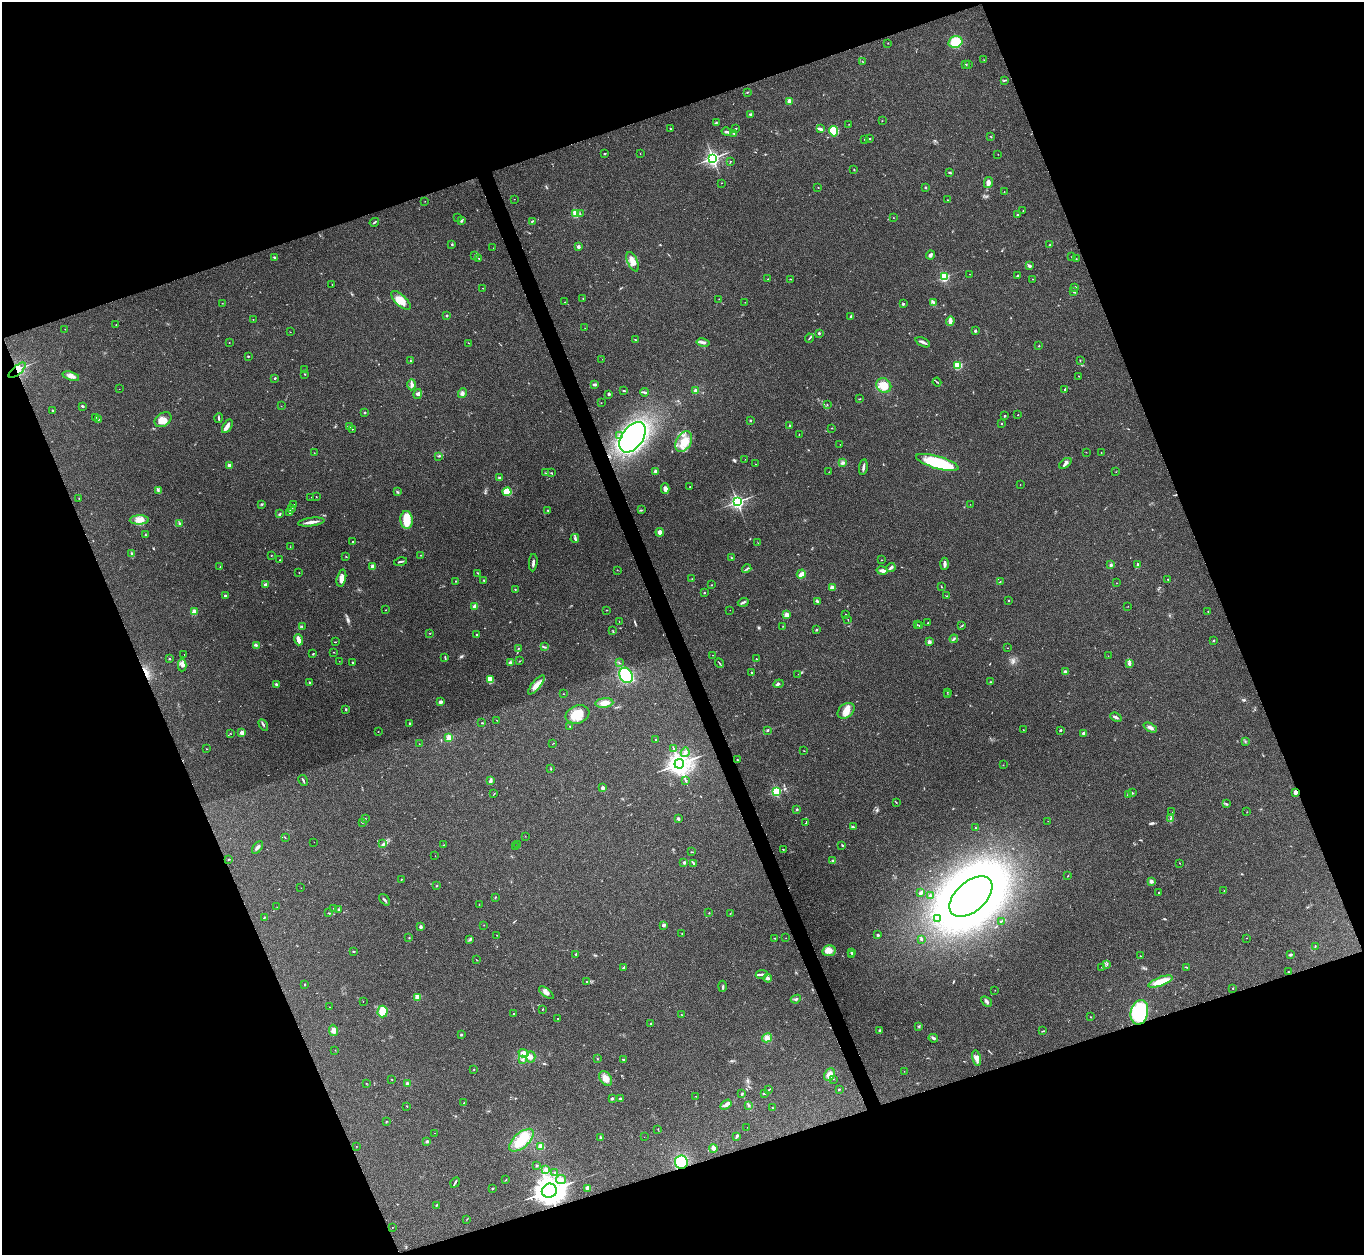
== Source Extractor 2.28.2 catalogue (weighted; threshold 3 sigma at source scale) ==
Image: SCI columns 5-5452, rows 280-5290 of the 5455 x 5442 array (HDU 1 of 3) = the unmasked area's bounding box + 8 px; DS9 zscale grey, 4 x 4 block average (1 PNG px = mean of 4 x 4 image px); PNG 1366 x 1257 px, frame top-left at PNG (2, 2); each listed source drawn as its Kron ellipse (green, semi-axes under 4 px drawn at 4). Shown black and unused: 41% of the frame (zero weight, under 3 of 4 exposures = <1% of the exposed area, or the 3 px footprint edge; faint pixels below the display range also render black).
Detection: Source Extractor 2.28.2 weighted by HDU 2 'WHT'. Background 0.112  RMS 0.0058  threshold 0.0263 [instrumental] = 3 sigma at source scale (4.5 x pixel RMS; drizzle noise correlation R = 1.50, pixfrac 1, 0.05/0.05 arcsec/px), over >= 5 px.
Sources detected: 522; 4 too faint to see at this stretch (4 x 4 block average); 2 cosmic-ray / hot-pixel residue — neither listed nor drawn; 11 coinciding with a brighter row at this scale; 21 inside a brighter listed object's ellipse — not listed separately; the other 484 listed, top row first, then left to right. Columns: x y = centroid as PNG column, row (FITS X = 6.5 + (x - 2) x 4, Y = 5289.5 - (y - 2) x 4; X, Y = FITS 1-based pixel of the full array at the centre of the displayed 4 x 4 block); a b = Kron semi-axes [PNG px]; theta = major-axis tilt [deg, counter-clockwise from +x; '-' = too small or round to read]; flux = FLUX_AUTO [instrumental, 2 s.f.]
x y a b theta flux
955 42 7 5 16 40
888 43 2 2 - 0.88
984 60 2 2 - 0.85
862 61 2 2 - 0.98
966 64 2 2 - 2
968 65 2 2 - 1.1
1004 80 4 2 - 2.8
747 92 2 2 - 2.2
789 101 2 2 - 84
751 114 3 2 - 5.1
882 121 2 2 - 1.2
716 123 3 2 - 2.7
849 124 2 2 - 1.8
736 128 2 2 - 5.4
670 129 2 2 - 1.9
820 129 4 2 - 15
834 131 5 4 - 100
727 132 5 2 - 5.6
734 133 3 2 - 4.1
990 136 2 2 - 1.5
869 139 2 2 - 1.9
865 140 2 2 - 2
605 153 2 2 - 2.9
640 154 2 2 - 1.1
998 154 2 2 - 0.96
713 158 3 3 - 870
730 161 2 2 - 2.4
854 170 3 2 - 1.6
950 173 3 2 - 3.4
721 183 2 2 - 0.74
988 183 5 3 - 16
818 187 2 2 - 1.5
925 187 2 2 - 11
1004 192 2 2 - 0.97
514 199 2 2 - 0.78
948 200 2 2 - 1.3
425 201 2 2 - 1.4
1023 211 2 2 - 1
576 213 2 2 - 210
580 214 2 2 - 1.1
1018 215 3 2 - 5.1
457 218 2 2 - 0.78
893 218 2 2 - 0.83
461 220 3 3 - 4.7
532 221 2 2 - 3.9
374 222 5 2 - 4
452 244 2 2 - 4.5
1049 245 3 2 - 1.9
578 247 2 2 - 9.5
493 248 2 2 - 0.59
475 255 2 2 - 4.3
930 255 4 3 - 9.7
274 257 3 2 - 4.3
1072 257 2 2 - 0.82
479 258 2 2 - 2.3
1076 259 2 2 - 1.2
633 262 10 5 -65 24
1030 266 4 2 - 5.1
970 274 2 2 - 1
1018 275 2 2 - 1.6
944 277 2 2 - 370
768 279 2 2 - 1.3
791 279 2 2 - 1.2
1033 279 2 2 - 1.3
332 284 2 2 - 1.3
1075 287 2 2 - 12
483 288 2 2 - 1.9
1074 291 4 2 - 3.4
583 298 2 2 - 1.2
719 299 2 2 - 1.2
401 300 12 5 -44 46
565 302 2 2 - 1.3
745 302 2 2 - 0.69
933 302 3 2 - 4.6
222 303 2 2 - 1.2
903 304 3 2 - 3.4
447 315 2 2 - 4.2
851 316 3 3 - 4.4
253 319 2 2 - 0.89
950 321 5 3 - 11
116 325 2 2 - 1.3
585 328 2 2 - 0.84
65 329 2 2 - 0.99
975 331 3 2 - 5
290 332 2 2 - 1.6
819 333 2 2 - 11
809 338 4 2 - 3.2
635 340 2 2 - 2.4
229 342 2 2 - 1
923 342 8 2 -24 11
469 343 2 2 - 1.3
703 343 6 3 -11 8.7
1039 346 2 2 - 2.3
248 356 2 2 - 2.8
602 359 2 2 - 0.48
410 361 2 2 - 1.9
1080 361 2 2 - 1.6
958 365 2 2 - 250
17 370 10 4 40 39
304 370 2 2 - 1
305 374 2 2 - 2.1
71 376 8 4 -17 19
1079 376 2 2 - 0.97
275 378 2 2 - 4.2
937 382 4 2 - 3.6
595 384 4 2 - 9.3
412 385 6 3 89 12
884 385 8 7 - 46
119 389 2 2 - 0.5
1065 389 3 2 - 4.1
624 391 4 2 - 2.4
696 391 3 3 - 9.8
644 392 4 2 - 9.2
462 393 5 3 - 8.9
418 394 5 3 - 8.8
609 394 3 2 - 4.6
859 399 2 2 - 1.5
601 403 2 2 - 0.81
827 405 2 2 - 1.8
82 406 3 2 - 4.1
281 406 2 2 - 0.96
52 410 2 2 - 2.5
365 413 2 2 - 10
1018 415 2 2 - 1.5
1004 416 2 2 - 8.3
96 417 2 2 - 1.4
219 418 5 2 - 4.6
98 419 2 2 - 2.7
163 420 9 6 34 31
750 420 2 2 - 11
1002 423 2 2 - 6.3
790 425 2 2 - 12
227 426 7 4 60 13
350 426 2 2 - 1.4
832 428 2 2 - 2.1
352 429 2 2 - 1
799 435 2 2 - 1.3
619 436 2 2 - 2.6
632 437 17 10 53 810
684 441 11 7 62 49
840 444 2 2 - 0.96
1086 452 2 2 - 0.72
314 453 2 2 - 1.1
1101 453 2 2 - 0.92
439 456 3 2 - 3.8
745 459 2 2 - 0.57
937 462 22 6 -16 250
842 463 4 3 - 6.2
1065 463 7 3 36 12
755 464 2 2 - 0.79
229 465 2 2 - 49
863 467 8 2 81 10
655 472 4 3 - 7.7
829 472 2 2 - 0.6
1116 472 2 2 - 0.76
546 473 3 2 - 2.5
551 473 2 2 - 2.6
499 478 3 3 - 4.3
1020 485 2 2 - 1.4
690 487 2 2 - 1.5
665 489 5 3 - 12
158 491 3 2 - 4.8
398 492 3 2 - 3.9
507 492 4 4 - 57
311 497 2 2 - 0.71
316 497 2 2 - 1.3
79 498 2 2 - 1.2
737 502 3 3 - 800
262 504 3 2 - 3.8
294 504 3 2 - 2.3
970 504 2 2 - 0.55
292 509 4 2 - 3.5
548 510 2 2 - 3.1
641 510 3 2 - 2.1
290 513 2 2 - 2
280 514 3 2 - 1.9
139 520 9 4 1 24
407 520 9 6 -85 44
311 522 13 2 7 22
179 523 4 2 - 4.2
660 532 4 4 - 17
145 535 3 2 - 2
575 538 4 2 - 5.8
353 542 2 2 - 1.9
758 543 2 2 - 1.2
290 547 2 2 - 1.3
132 553 3 2 - 2.7
421 555 2 2 - 1.2
271 556 2 2 - 1
346 556 2 2 - 2
731 558 2 2 - 1.4
280 560 2 2 - 1.2
881 560 2 2 - 1.3
400 561 6 2 13 6
533 563 8 2 85 9.6
945 564 6 2 87 12
1111 565 3 3 - 5.5
1138 565 3 2 - 9.4
220 566 2 2 - 1.1
372 566 2 2 - 49
891 567 5 2 - 9.6
747 569 5 2 - 4.1
617 570 2 2 - 0.89
882 570 5 3 - 13
299 572 2 2 - 1.2
478 573 4 2 - 2.6
801 574 5 3 - 23
341 578 8 4 75 20
692 579 2 2 - 0.82
1168 579 3 2 - 1.6
484 580 2 2 - 2.5
455 581 2 2 - 1.1
1000 582 3 2 - 1.5
1117 583 2 2 - 0.73
265 585 2 2 - 45
711 585 2 2 - 2.1
832 587 3 3 - 9.8
941 587 3 2 - 1.7
515 589 2 2 - 4.3
704 593 2 2 - 1.8
225 596 2 2 - 18
946 596 2 2 - 1.6
817 601 3 2 - 5.3
1009 601 2 2 - 5.2
743 602 5 2 - 5.6
475 606 3 2 - 13
1128 606 2 2 - 0.69
386 610 2 2 - 2
607 610 2 2 - 1.7
730 610 2 2 - 0.67
1208 611 2 2 - 1.7
194 612 2 2 - 130
846 614 2 2 - 1.2
786 615 2 2 - 93
848 620 2 2 - 1.2
619 621 2 2 - 0.52
928 623 2 2 - 7.6
917 625 2 2 - 1.3
302 626 2 2 - 1.3
783 626 2 2 - 0.98
919 626 2 2 - 2.6
962 626 2 2 - 2
816 630 2 2 - 3.3
613 631 2 2 - 1.7
430 633 2 2 - 1.3
476 635 2 2 - 6.1
954 639 4 2 - 5
298 640 6 2 -72 25
1213 640 2 2 - 5.4
335 642 2 2 - 2.2
929 642 2 2 - 61
256 645 3 2 - 3.9
544 647 4 2 - 3.3
1007 648 2 2 - 0.81
518 649 2 2 - 2.3
334 652 2 2 - 0.97
184 654 2 2 - 0.89
313 654 2 2 - 2.6
713 655 2 2 - 1.9
1108 656 2 2 - 0.54
445 658 2 2 - 1.7
169 659 2 2 - 8.4
756 659 2 2 - 3.1
339 661 2 2 - 0.65
520 661 3 2 - 1.5
352 662 2 2 - 7.8
510 663 3 3 - 8.2
619 663 3 2 - 1.8
719 663 5 2 - 3
1129 663 4 3 - 7.2
182 665 6 3 89 8.9
1065 672 4 2 - 4.1
751 673 2 2 - 3.1
798 674 2 2 - 0.98
626 675 8 6 -62 220
490 679 4 3 - 50
309 682 2 2 - 8
990 682 2 2 - 1.6
778 684 5 3 - 5.7
276 685 3 2 - 6.9
536 685 12 4 50 25
947 692 2 2 - 1.4
563 694 2 2 - 1
948 695 2 2 - 1.1
440 702 3 3 - 8.7
604 703 9 4 5 28
346 709 3 2 - 3.1
846 711 9 6 40 31
577 714 12 8 20 57
1116 717 6 2 -23 9.9
496 720 2 2 - 0.83
409 723 2 2 - 14
482 723 3 2 - 1.8
263 725 6 2 -59 4.8
570 726 4 2 - 3.4
1150 728 7 3 -26 11
767 730 3 2 - 3.6
1023 730 2 2 - 0.96
1060 730 3 2 - 3.1
378 732 2 2 - 1.2
242 733 2 2 - 72
1084 733 3 2 - 11
230 734 3 2 - 0.7
449 738 2 2 - 160
655 740 2 2 - 1.7
1245 741 2 2 - 1.3
553 743 2 2 - 1
419 744 2 2 - 0.54
673 748 2 2 - 1.6
207 749 2 2 - 1.2
804 751 2 2 - 1.2
685 752 5 3 - 11
737 760 2 2 - 1.8
679 764 5 4 - 2600
1003 765 2 2 - 1
551 769 2 2 - 1.5
303 780 6 2 -61 5
685 780 2 2 - 2
490 781 4 2 - 15
603 788 2 2 - 39
776 791 2 2 - 400
1295 792 2 2 - 68
1132 793 2 2 - 7
494 794 3 2 - 1.5
1128 795 2 2 - 33
896 802 2 2 - 0.96
1227 804 3 2 - 3.5
797 809 2 2 - 4.1
1172 812 2 2 - 0.91
1247 812 2 2 - 1.1
1171 818 2 2 - 1.1
365 819 2 2 - 1.5
678 819 4 2 - 4.4
1048 821 2 2 - 0.69
362 822 2 2 - 2.3
806 823 3 2 - 2.9
853 827 3 2 - 4.1
975 828 2 2 - 1.6
525 836 2 2 - 0.95
285 838 2 2 - 1.1
314 842 2 2 - 0.54
383 844 2 2 - 2.4
444 845 2 2 - 1.4
518 845 2 2 - 1.3
842 845 3 2 - 2.3
257 847 7 3 52 9.4
516 847 2 2 - 0.91
783 850 2 2 - 1.3
691 852 2 2 - 1.7
435 856 2 2 - 0.6
229 859 3 2 - 1.6
833 861 2 2 - 24
684 862 2 2 - 5.2
693 863 2 2 - 2.8
1180 863 2 2 - 1
1068 876 2 2 - 1.8
401 879 2 2 - 1.8
1151 881 2 2 - 46
437 886 2 2 - 2.1
301 888 2 2 - 0.89
1224 891 2 2 - 1.6
921 893 4 2 - 6.5
1158 893 2 2 - 1.8
930 895 2 2 - 8.7
971 896 25 15 42 5000
495 897 3 2 - 1.9
385 900 6 2 -48 5.9
479 904 2 2 - 0.78
277 907 2 2 - 0.7
333 908 2 2 - 0.87
339 909 2 2 - 5.2
328 913 2 2 - 1.2
709 913 2 2 - 3.6
730 914 2 2 - 1.1
265 917 2 2 - 2.7
938 918 3 2 - 4.5
1001 921 3 2 - 2
484 925 2 2 - 0.79
664 925 4 3 - 6.9
421 927 2 2 - 35
682 933 2 2 - 0.83
497 935 2 2 - 0.9
878 935 3 2 - 4.1
409 937 2 2 - 1
775 938 2 2 - 3.7
786 938 2 2 - 0.6
1247 938 2 2 - 0.94
922 939 3 2 - 2.9
470 940 4 2 - 4.2
1315 946 2 2 - 2.3
353 951 3 2 - 2.8
829 951 7 5 12 26
852 952 3 2 - 2.8
576 954 2 2 - 12
1291 954 3 2 - 4.4
852 955 2 2 - 1.8
1140 956 2 2 - 1.5
476 960 3 2 - 1.1
1107 964 4 2 - 2.7
1102 967 2 2 - 1.7
1186 967 3 2 - 3.1
623 968 3 2 - 5.6
1289 972 3 2 - 2.7
762 974 6 2 9 8.1
768 978 4 3 - 6.4
586 982 2 2 - 1.3
1160 982 13 4 20 50
305 984 2 2 - 8.2
723 986 5 2 - 3.5
1233 988 2 2 - 2.7
995 990 2 2 - 1.1
546 993 9 3 -38 14
417 997 2 2 - 140
796 999 5 2 - 5
986 1001 6 3 -43 7.9
363 1002 2 2 - 0.71
329 1007 2 2 - 0.83
542 1009 2 2 - 2.1
383 1012 6 5 - 70
1139 1012 12 8 77 200
513 1014 2 2 - 4.8
681 1015 3 2 - 1.5
1090 1017 2 2 - 1.7
558 1018 2 2 - 5.3
651 1023 3 2 - 2.3
918 1026 2 2 - 2.2
333 1030 5 4 - 17
880 1031 2 2 - 3.7
1043 1031 2 2 - 1.3
461 1035 3 2 - 3.3
767 1038 5 4 - 12
933 1038 4 3 - 6.2
335 1050 2 2 - 0.74
524 1053 5 4 - 26
531 1057 6 4 -87 13
977 1058 8 4 -78 18
597 1059 2 2 - 1.3
522 1060 3 2 - 3
623 1060 3 2 - 5.8
474 1069 2 2 - 1.2
904 1071 2 2 - 0.69
829 1074 7 5 64 17
606 1078 8 5 -54 28
392 1079 2 2 - 1.5
833 1079 2 2 - 0.79
366 1083 2 2 - 0.83
408 1084 3 2 - 8
769 1089 3 2 - 1.6
839 1089 2 2 - 6.9
764 1093 2 2 - 13
742 1094 3 2 - 3.5
695 1096 2 2 - 0.8
612 1098 3 2 - 5
620 1099 2 2 - 5.1
464 1103 2 2 - 1.6
726 1105 6 2 34 17
749 1105 3 2 - 4.1
407 1106 2 2 - 1.8
772 1108 2 2 - 3.5
386 1122 3 2 - 2.2
747 1127 2 2 - 0.76
658 1129 2 2 - 2.1
434 1133 2 2 - 0.53
737 1136 4 2 - 7
644 1137 2 2 - 0.85
600 1138 3 2 - 7.3
521 1140 15 7 41 86
427 1142 2 2 - 24
356 1146 2 2 - 0.62
541 1146 3 3 - 16
714 1148 4 4 - 9
681 1162 7 6 - 120
536 1165 2 2 - 2.4
546 1169 3 3 - 6.5
555 1173 2 2 - 2.9
506 1180 2 2 - 1.3
561 1180 5 4 - 14
455 1183 5 2 - 5.2
588 1188 2 2 - 100
492 1189 2 2 - 1.5
549 1191 7 7 - 3300
436 1205 2 2 - 2.1
467 1219 3 2 - 1.5
392 1227 2 2 - 1.7
Overlapping masked pixels (flux is a lower limit): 4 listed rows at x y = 17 370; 1295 792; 681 1162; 549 1191
Diffuse or blended objects may show on this block-average render without a row.